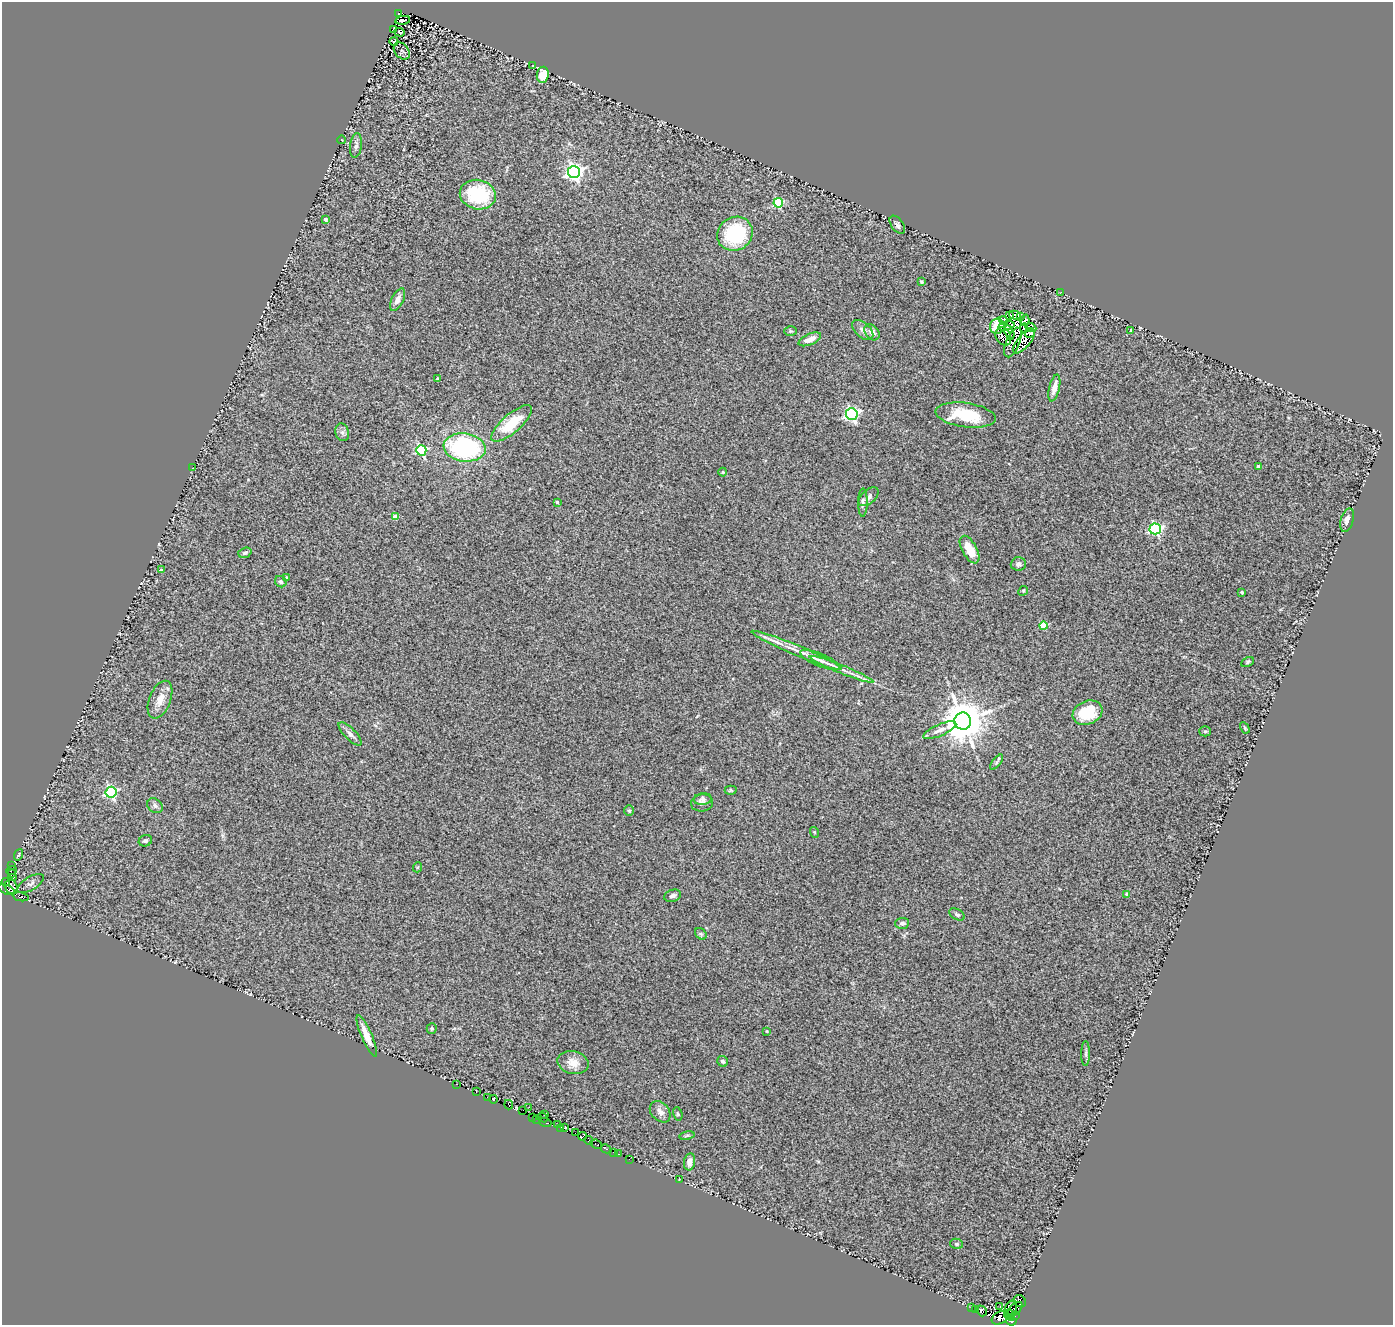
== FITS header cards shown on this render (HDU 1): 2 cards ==
NAXIS1  =                 1391
NAXIS2  =                 1323

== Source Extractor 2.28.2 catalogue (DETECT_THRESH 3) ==
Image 1391 x 1323 px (HDU 1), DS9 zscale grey, 1 PNG px = 1 image px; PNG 1395 x 1327 px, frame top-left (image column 1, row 1323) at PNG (2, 2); each listed source drawn as its Kron ellipse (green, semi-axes under 4 px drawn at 4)
Background 0.376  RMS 0.067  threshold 0.201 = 3 sigma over >= 5 px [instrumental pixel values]
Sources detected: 155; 8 with non-positive FLUX_AUTO (blend fragments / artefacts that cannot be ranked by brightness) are neither listed nor drawn; the other 147 listed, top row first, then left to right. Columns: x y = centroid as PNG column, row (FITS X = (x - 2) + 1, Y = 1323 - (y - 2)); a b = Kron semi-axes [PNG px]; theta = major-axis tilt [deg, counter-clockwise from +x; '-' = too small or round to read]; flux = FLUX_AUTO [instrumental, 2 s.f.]
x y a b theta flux
398 14 3 2 - 5.2
403 20 7 2 10 7.2
394 30 4 3 - 6.2
400 32 5 2 - 5
394 41 4 3 - 8.1
402 51 10 6 -50 9.4
533 66 3 2 - 3.1
543 75 8 6 82 62
342 140 4 3 - 3.1
356 145 12 5 83 15
574 172 6 6 - 1800
478 195 18 14 -11 290
778 203 5 5 - 310
325 219 4 4 - 15
897 225 10 6 -53 12
735 234 18 16 34 300
921 282 3 3 - 6.6
1061 292 2 2 - 25
398 299 12 6 62 27
1010 315 4 2 - 3.6
1015 315 6 3 -11 5.9
1020 317 4 3 - 8.2
1025 320 6 3 74 25
1003 321 5 4 - 6.5
997 326 7 7 - 110
1006 326 8 4 14 16
1024 328 4 3 - 2.6
1031 328 6 4 -24 5.9
863 330 13 7 -42 21
1131 330 4 3 - 8.4
790 331 6 5 - 6.3
872 332 9 6 -49 31
1009 333 7 4 -74 9
1030 333 5 4 - 11
1003 336 9 7 -63 27
810 339 12 5 23 40
1024 341 15 6 50 35
1013 342 16 6 68 19
437 379 4 3 - 5.1
1054 388 13 5 76 37
852 414 6 6 - 1000
966 415 30 12 -8 160
512 423 25 9 41 160
342 432 9 7 -76 15
465 447 21 14 -8 650
421 450 5 5 - 410
1258 466 3 3 - 13
192 468 2 2 - 2.7
723 472 4 4 - 4.3
869 497 12 7 43 15
557 502 4 4 - 6
863 502 14 5 89 15
395 517 4 4 - 77
1347 520 12 6 74 32
1155 529 5 5 - 700
969 550 15 7 -60 91
245 553 7 5 19 9.7
1018 564 7 7 - 14
161 570 3 3 - 14
287 577 3 3 - 7.3
281 582 6 5 - 8.9
1023 591 5 4 - 4.2
1242 592 3 3 - 7.7
1043 626 4 4 - 130
797 650 49 5 -23 88
820 660 21 6 -23 42
1248 662 6 4 29 7
841 669 34 3 -22 49
160 700 20 10 68 55
1087 713 15 11 22 150
963 721 8 8 - 18000
1245 728 6 4 -61 6.4
940 730 18 6 23 31
1205 731 5 5 - 5.7
350 734 15 5 -45 20
997 762 9 4 52 7.7
731 790 6 4 -2 6.5
111 792 5 5 - 680
703 799 9 5 6 13
702 803 11 8 9 16
155 806 8 6 -41 13
629 811 5 5 - 6.7
814 832 5 3 - 3.7
145 841 7 5 22 11
19 855 6 2 69 3.9
12 866 2 2 - 1.1
418 867 5 3 - 4.2
11 871 5 2 - 19
12 874 3 2 - 29
14 877 3 2 - 11
6 882 4 2 - 100
31 883 15 6 31 20
11 887 7 6 - 400
6 890 9 4 -24 240
1127 894 4 3 - 22
673 896 9 6 17 16
21 897 8 4 -9 110
957 914 8 5 -29 9.2
902 923 7 5 3 16
701 934 6 5 - 6.9
432 1028 5 5 - 7.2
767 1031 4 3 - 3
367 1036 22 5 -66 56
1086 1053 12 4 90 12
723 1061 6 5 - 11
573 1063 16 11 -14 52
456 1084 3 2 - 3.7
476 1092 2 2 - 7
487 1097 3 2 - 4.9
493 1099 4 3 - 14
509 1105 5 2 - 30
529 1107 3 2 - 7.2
523 1110 2 2 - 150
660 1112 12 8 -46 27
678 1114 7 4 -74 7.4
545 1115 3 2 - 9.7
533 1117 3 2 - 47
543 1118 5 3 - 71
537 1119 3 2 - 3.9
545 1122 6 3 -20 99
558 1125 3 3 - 180
564 1128 3 2 - 140
561 1129 3 3 - 110
575 1133 2 2 - 94
583 1136 4 2 - 110
687 1136 8 4 9 6.8
589 1141 5 3 - 110
596 1144 6 3 -24 68
606 1149 5 3 - 47
613 1152 3 2 - 8.3
618 1154 3 2 - 9.5
629 1159 3 2 - 5
689 1162 8 5 81 28
680 1179 3 2 - 3.1
957 1244 6 5 - 7.4
1020 1301 6 5 - 250
999 1306 4 2 - 110
972 1308 3 3 - 100
1015 1309 9 5 44 36
976 1310 3 2 - 54
1010 1310 9 5 68 280
982 1311 6 4 -53 710
1009 1314 4 2 - 250
1015 1316 3 2 - 220
1011 1317 3 2 - 270
1000 1318 9 6 27 190
1011 1321 5 3 - 150
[8 non-positive-flux detections neither listed nor drawn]